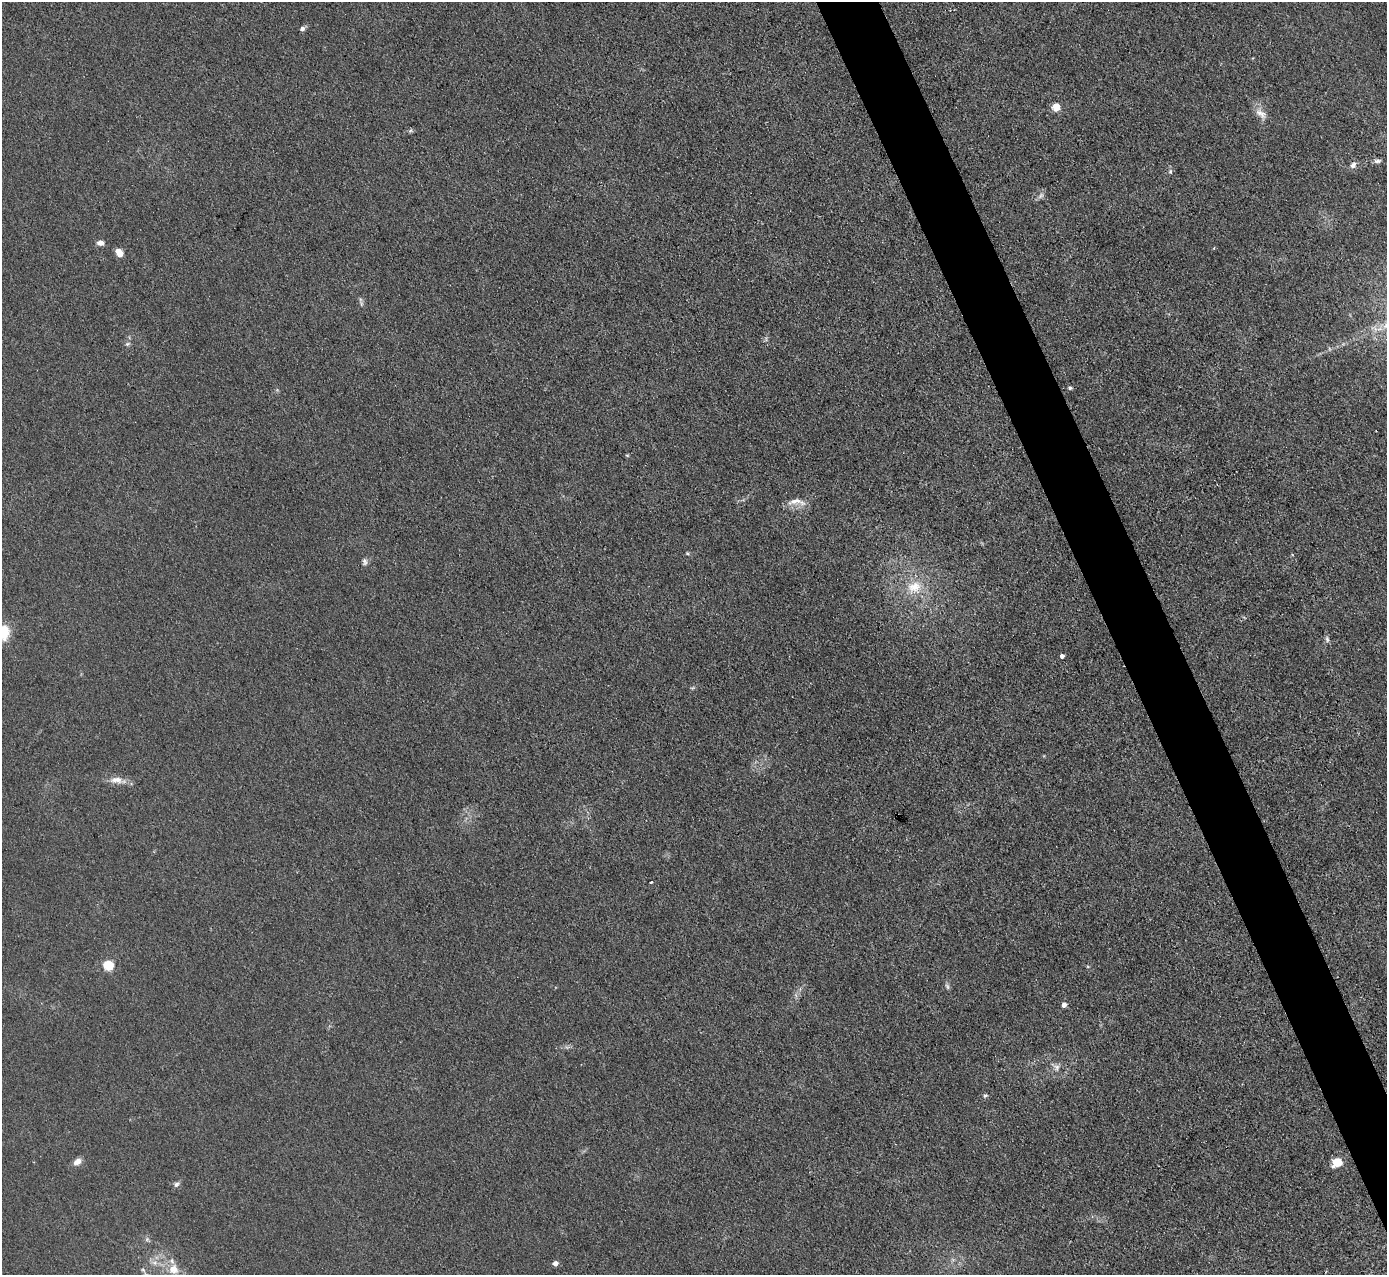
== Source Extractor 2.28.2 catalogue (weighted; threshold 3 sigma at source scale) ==
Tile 6 of 4 x 4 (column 2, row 2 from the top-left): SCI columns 1386-2770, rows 2698-3970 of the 5540 x 5526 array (HDU 1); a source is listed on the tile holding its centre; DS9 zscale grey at full resolution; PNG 1389 x 1277 px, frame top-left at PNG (2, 2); no overlay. Shown black and unused: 4% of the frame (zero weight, under 3 of 4 exposures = <1% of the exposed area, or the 3 px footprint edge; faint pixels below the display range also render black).
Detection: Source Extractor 2.28.2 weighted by HDU 2 'WHT'; one run over the whole footprint, this tile lists its part. Background 0.0438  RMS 0.0059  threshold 0.0267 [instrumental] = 3 sigma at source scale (4.5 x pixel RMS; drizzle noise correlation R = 1.50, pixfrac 1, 0.05/0.05 arcsec/px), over >= 5 px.
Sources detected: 35; all 35 listed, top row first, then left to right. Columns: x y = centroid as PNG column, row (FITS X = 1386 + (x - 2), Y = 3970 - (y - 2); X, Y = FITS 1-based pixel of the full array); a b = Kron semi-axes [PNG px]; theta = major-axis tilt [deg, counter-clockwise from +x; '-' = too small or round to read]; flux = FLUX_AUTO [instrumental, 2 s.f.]
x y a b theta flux
302 29 6 5 - 2
1056 107 5 5 - 18
1261 114 20 11 -43 5.7
410 131 7 5 42 0.99
1377 161 10 5 5 1.8
1353 165 9 7 52 2.7
1170 171 7 5 89 1.3
1041 196 10 6 45 2.1
100 243 8 6 1 2.9
119 252 7 5 -55 11
361 304 8 4 -90 1.1
128 344 7 5 20 1.2
1070 388 5 4 - 1.1
627 455 6 4 -2 0.66
796 502 28 9 -3 7.2
687 553 5 4 - 0.73
365 562 10 6 -90 1.9
914 587 23 20 14 18
4 632 14 10 83 19
1327 639 8 5 -80 1.6
1062 656 4 4 - 2.3
116 780 21 9 -4 6.1
651 882 3 2 - 0.66
108 965 5 5 - 47
947 986 9 5 -67 1.4
1064 1005 4 4 - 3.6
1056 1067 16 9 -44 4.5
985 1095 6 5 - 1.2
77 1161 11 7 32 3.9
1337 1162 6 5 - 31
176 1184 8 6 56 1.8
147 1239 6 6 - 1.3
155 1263 9 7 -1 3
555 1263 4 4 - 4.2
173 1269 16 15 - 9.5
Isophote crosses this tile's border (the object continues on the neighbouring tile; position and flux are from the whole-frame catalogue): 1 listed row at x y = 4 632